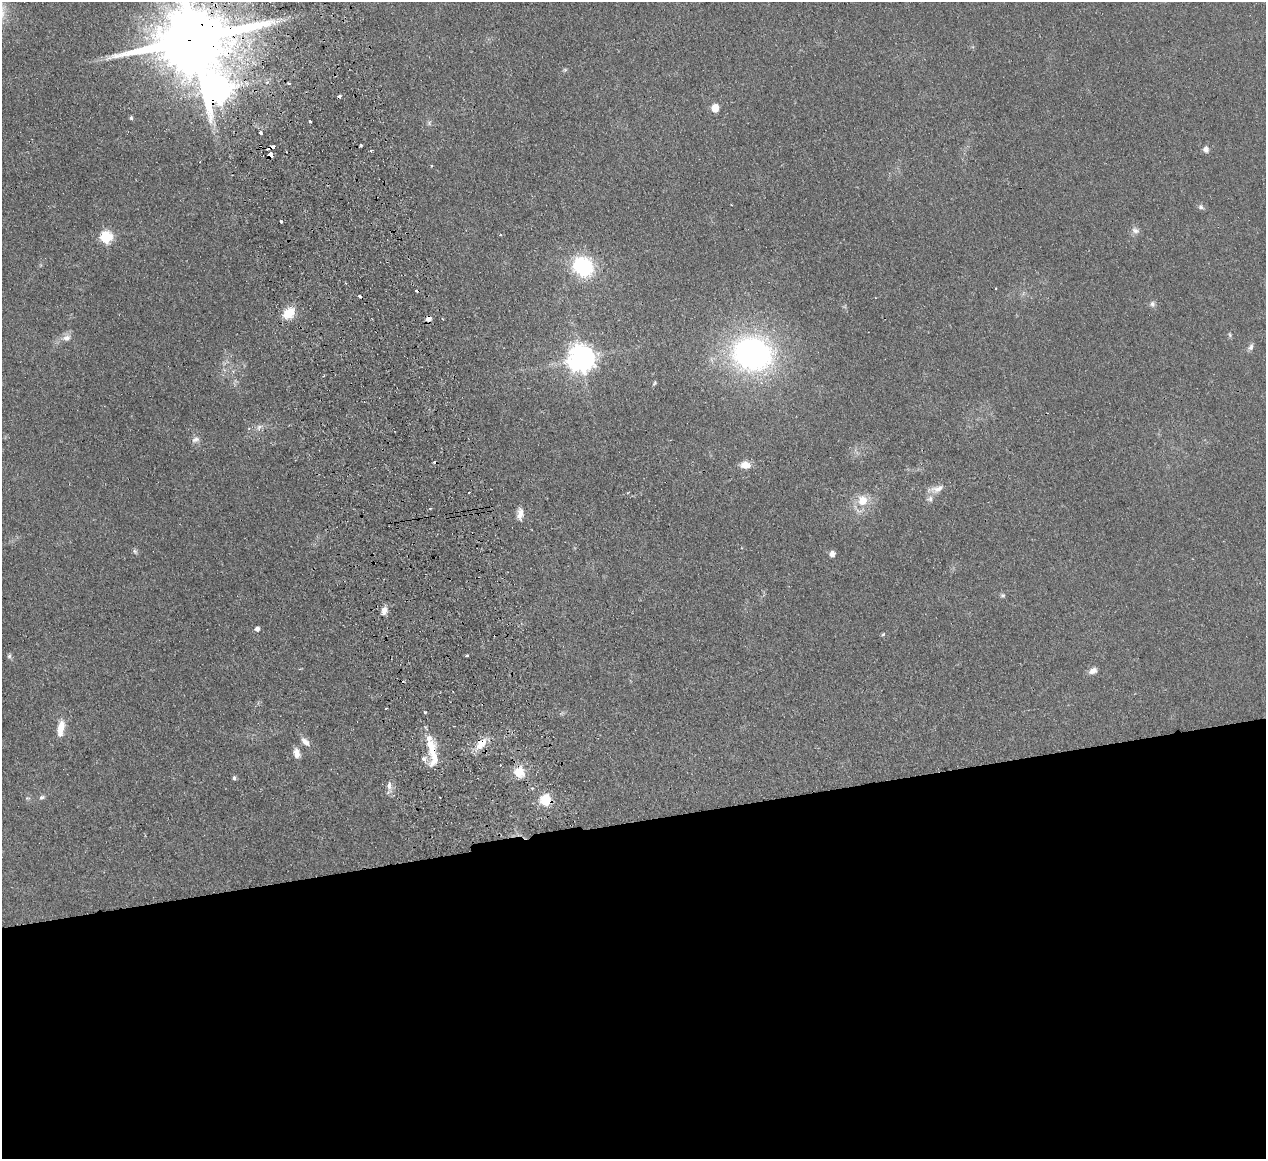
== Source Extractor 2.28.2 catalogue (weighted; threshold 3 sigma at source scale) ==
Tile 15 of 4 x 4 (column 3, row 4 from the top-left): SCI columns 2583-3846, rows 279-1435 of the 5166 x 5065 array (HDU 1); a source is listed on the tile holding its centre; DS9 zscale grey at full resolution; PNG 1268 x 1161 px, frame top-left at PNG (2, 2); no overlay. Shown black and unused: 29% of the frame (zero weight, under 2 of 3 exposures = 3% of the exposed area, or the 3 px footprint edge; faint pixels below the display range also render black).
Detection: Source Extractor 2.28.2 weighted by HDU 2 'WHT'; one run over the whole footprint, this tile lists its part. Background 0.0582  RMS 0.0088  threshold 0.0396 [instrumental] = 3 sigma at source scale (4.5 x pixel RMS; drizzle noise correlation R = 1.50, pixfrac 1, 0.05/0.05 arcsec/px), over >= 5 px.
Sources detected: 73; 1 too faint to see at this stretch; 10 cosmic-ray / hot-pixel residue — not listed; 3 inside a brighter listed object's ellipse — not listed separately; the other 59 listed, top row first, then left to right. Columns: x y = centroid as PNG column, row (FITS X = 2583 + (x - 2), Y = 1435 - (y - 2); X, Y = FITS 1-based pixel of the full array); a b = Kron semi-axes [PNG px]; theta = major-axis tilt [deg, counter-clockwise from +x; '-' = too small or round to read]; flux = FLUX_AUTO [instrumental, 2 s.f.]
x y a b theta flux
195 39 23 17 10 13000
289 83 3 3 - 3.1
217 90 12 11 - 1100
715 108 5 5 - 18
131 118 4 4 - 1.5
310 121 3 3 - 3.5
429 123 7 5 49 1.7
261 133 3 3 - 2.7
361 145 3 3 - 3.3
273 147 4 3 - 6.3
1206 149 7 7 - 3.6
371 151 3 3 - 5.6
270 155 5 3 - 130
431 166 3 3 - 1.5
1201 207 8 6 -36 2.3
281 222 3 3 - 3.1
1135 231 11 7 -19 3.8
500 235 4 3 - 0.97
105 237 6 6 - 91
583 266 18 16 -41 73
996 288 2 2 - 0.9
1152 304 8 7 - 2.7
289 313 15 11 42 17
429 319 6 5 - 5.1
1230 335 7 4 -60 1.3
67 338 11 9 16 5.8
1251 347 10 6 63 2.9
752 354 40 34 -9 240
581 359 9 8 - 1100
655 383 6 4 52 1.3
259 427 10 6 56 3.4
195 439 11 7 18 3.6
745 465 11 8 -6 8.7
937 489 21 9 17 8
469 492 3 2 - 2.1
863 501 13 13 - 15
520 514 15 7 87 5.9
135 551 7 5 -67 1.8
832 554 5 5 - 5.9
1003 595 7 5 0 1.6
384 611 11 7 78 5.7
257 629 5 4 - 3.8
883 634 5 4 - 1.1
9 656 7 5 86 1.8
467 656 3 3 - 2.7
1093 671 11 7 27 4.8
386 708 3 2 - 1.3
425 712 3 3 - 3.1
61 728 20 8 79 12
305 742 14 7 -43 5.7
481 744 18 9 48 13
296 753 11 7 -76 6.4
433 755 37 13 -84 21
519 772 15 13 -75 14
234 778 4 4 - 2.2
389 786 15 8 -89 5.6
42 797 8 5 27 2
440 797 3 2 - 0.89
546 800 6 6 - 72
Overlapping masked pixels (flux is a lower limit): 9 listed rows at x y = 195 39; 217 90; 273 147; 270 155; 429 319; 481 744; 433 755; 519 772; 546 800
Isophote crosses this tile's border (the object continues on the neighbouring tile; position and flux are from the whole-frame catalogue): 1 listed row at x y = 195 39